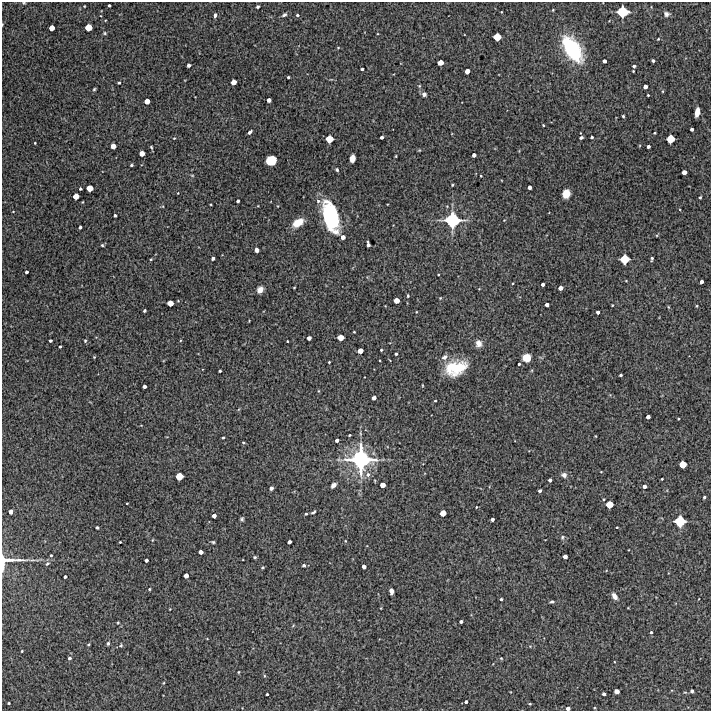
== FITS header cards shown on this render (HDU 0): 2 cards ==
NAXIS1  =                  709 /FITS: X Dimension
NAXIS2  =                  709 /FITS: Y Dimension

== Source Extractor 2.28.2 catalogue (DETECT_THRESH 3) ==
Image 709 x 709 px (HDU 0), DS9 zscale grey, 1 PNG px = 1 image px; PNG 713 x 713 px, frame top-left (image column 1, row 709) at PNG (2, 2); no overlay
Background 5430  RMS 270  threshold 803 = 3 sigma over >= 5 px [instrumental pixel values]
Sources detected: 204; all 204 listed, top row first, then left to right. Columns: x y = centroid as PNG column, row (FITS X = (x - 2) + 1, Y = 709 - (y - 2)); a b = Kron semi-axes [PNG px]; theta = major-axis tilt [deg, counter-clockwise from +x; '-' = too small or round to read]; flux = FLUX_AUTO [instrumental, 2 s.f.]
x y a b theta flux
24 3 4 3 - 1.5e+04
109 5 3 3 - 2.9e+04
84 6 3 2 - 1.1e+04
258 7 3 3 - 2.4e+04
553 10 3 3 - 1.5e+04
501 12 2 2 - 1.1e+04
623 12 8 7 - 5.6e+05
666 14 7 6 - 5.3e+04
215 15 5 3 - 3.6e+04
284 15 7 4 31 3.6e+04
297 15 4 3 - 2.5e+04
2 24 3 2 - 1.1e+04
88 27 5 5 - 2.3e+05
52 28 4 4 - 1.3e+05
105 33 4 4 - 2.0e+04
497 37 6 5 - 2.6e+05
658 39 5 3 - 1.6e+04
338 48 4 3 - 1.4e+04
572 49 24 13 -58 1.5e+06
604 61 4 3 - 5.5e+04
653 61 3 3 - 3.6e+04
440 63 5 4 - 1.5e+05
189 65 4 3 - 5.0e+04
634 66 3 3 - 3.5e+04
362 69 3 3 - 2.8e+04
467 71 4 4 - 1.1e+05
633 71 2 2 - 1.4e+04
288 77 3 3 - 2.3e+04
234 82 5 4 - 1.3e+05
119 83 3 3 - 2.3e+04
645 87 4 4 - 7.0e+04
94 89 4 3 - 2.0e+04
663 91 4 3 - 1.5e+04
424 94 6 5 - 5.2e+04
648 95 3 3 - 1.7e+04
269 100 4 4 - 7.7e+04
147 101 5 4 - 1.3e+05
697 112 8 4 80 1.8e+05
623 116 3 3 - 1.8e+04
543 125 3 2 - 1.3e+04
692 129 3 3 - 4.3e+04
250 132 5 3 - 4.6e+04
654 133 3 2 - 1.7e+04
381 137 3 3 - 4.2e+04
592 137 3 3 - 2.8e+04
174 138 4 3 - 1.2e+04
581 138 4 3 - 3.3e+04
329 139 6 5 - 2.6e+05
671 139 6 6 - 3.1e+05
35 143 3 2 - 1.4e+04
113 146 5 4 - 1.4e+05
648 146 3 3 - 4.6e+04
151 147 6 4 -60 2.1e+04
142 153 4 4 - 1.1e+05
474 155 4 4 - 6.5e+04
396 156 4 2 - 1.4e+04
352 158 6 5 - 1.5e+05
271 160 8 7 - 4.4e+05
131 165 3 3 - 2.5e+04
337 170 4 4 - 3.1e+04
684 172 4 4 - 9.8e+04
192 175 5 3 - 1.7e+04
481 176 3 2 - 1.4e+04
452 185 3 2 - 1.7e+04
529 187 4 4 - 7.3e+04
90 188 5 5 - 1.9e+05
80 189 3 3 - 2.7e+04
566 194 7 6 - 2.5e+05
76 196 5 5 - 1.6e+05
700 197 3 3 - 2.3e+04
238 201 3 3 - 3.4e+04
318 201 6 5 - 4.1e+04
13 212 3 2 - 1.0e+04
115 215 3 3 - 3.4e+04
330 216 25 12 -73 1.9e+06
453 220 13 12 - 1.0e+06
298 223 11 6 30 3.3e+05
80 227 3 3 - 4.0e+04
343 237 4 4 - 8.0e+04
368 244 5 3 - 5.6e+04
102 245 4 4 - 2.0e+04
257 250 4 4 - 6.3e+04
213 258 3 3 - 4.4e+04
151 259 4 3 - 1.6e+04
625 259 7 6 - 4.0e+05
652 259 5 3 - 2.9e+04
26 272 3 3 - 3.5e+04
626 281 4 2 - 1.1e+04
702 282 4 3 - 6.0e+04
543 284 3 3 - 4.7e+04
294 287 3 2 - 1.2e+04
560 288 4 4 - 9.1e+04
260 290 6 5 - 1.4e+05
408 296 4 3 - 1.9e+04
440 298 4 3 - 1.4e+04
397 300 5 4 - 1.5e+05
170 303 5 5 - 1.7e+05
547 305 4 3 - 6.4e+04
612 305 3 2 - 1.5e+04
696 306 4 3 - 1.5e+04
668 307 4 3 - 1.4e+04
144 311 3 3 - 2.9e+04
416 312 3 2 - 1.1e+04
598 312 3 3 - 4.8e+04
354 332 3 2 - 1.3e+04
340 337 5 5 - 1.8e+05
309 338 4 4 - 7.3e+04
50 341 3 3 - 3.1e+04
85 341 4 4 - 2.0e+04
287 341 3 2 - 1.3e+04
479 343 8 7 - 1.0e+05
60 347 3 2 - 2.5e+04
381 350 3 3 - 1.9e+04
360 351 5 4 - 1.3e+05
396 354 3 3 - 2.9e+04
94 357 4 3 - 1.5e+04
444 357 8 6 36 7.6e+04
526 358 7 7 - 2.2e+05
329 362 3 3 - 1.7e+04
519 364 3 3 - 2.5e+04
456 368 20 12 13 7.6e+05
220 371 3 3 - 2.4e+04
621 375 3 3 - 2.6e+04
144 386 4 3 - 5.4e+04
318 391 4 3 - 1.6e+04
374 398 4 4 - 7.1e+04
435 401 3 2 - 1.5e+04
648 417 4 4 - 6.9e+04
360 433 6 4 -72 2.3e+04
349 435 3 2 - 1.8e+04
596 436 4 3 - 1.2e+04
223 438 3 2 - 2.1e+04
337 440 3 3 - 5.3e+04
243 443 4 3 - 1.8e+04
361 459 21 20 - 2.0e+06
683 464 5 5 - 2.5e+05
368 474 7 6 - 6.6e+04
564 475 6 5 - 7.5e+04
179 476 6 5 - 2.6e+05
662 479 3 2 - 1.7e+04
550 480 4 3 - 4.7e+04
333 485 5 4 - 7.0e+04
382 485 4 4 - 1.2e+05
644 486 4 4 - 6.3e+04
271 488 4 3 - 4.9e+04
540 491 3 3 - 3.9e+04
704 497 3 3 - 2.7e+04
127 503 3 2 - 1.1e+04
609 504 6 5 - 2.4e+05
476 507 2 2 - 1.2e+04
11 512 4 4 - 8.7e+04
313 512 5 3 - 2.9e+04
443 513 5 5 - 1.7e+05
306 514 3 2 - 2.2e+04
214 516 4 4 - 7.5e+04
242 519 5 4 - 2.9e+04
492 519 4 3 - 5.1e+04
680 521 8 8 - 5.4e+05
97 527 3 2 - 2.2e+04
617 527 3 2 - 1.4e+04
562 537 6 5 - 3.4e+04
152 540 5 3 - 1.3e+04
345 541 3 2 - 1.3e+04
120 542 3 2 - 1.6e+04
213 542 4 3 - 2.2e+04
289 542 4 3 - 5.7e+04
201 552 4 4 - 7.6e+04
51 555 3 2 - 1.7e+04
565 556 4 4 - 8.3e+04
255 557 3 3 - 2.4e+04
146 560 3 3 - 4.5e+04
8 561 32 15 10 3.2e+05
47 564 6 4 47 3.0e+04
304 565 4 4 - 3.5e+04
262 567 3 3 - 2.5e+04
364 567 4 4 - 7.3e+04
186 576 4 4 - 9.2e+04
65 577 3 3 - 3.4e+04
149 589 3 3 - 1.9e+04
391 591 6 4 -87 6.3e+04
614 596 8 5 -57 9.2e+04
501 599 3 3 - 2.7e+04
552 602 5 4 - 3.4e+04
170 609 3 2 - 1.1e+04
118 622 3 2 - 1.5e+04
461 622 3 3 - 4.6e+04
651 632 4 3 - 2.6e+04
108 643 5 4 - 2.8e+04
88 644 3 2 - 1.8e+04
121 645 5 4 - 2.2e+04
22 651 3 2 - 1.6e+04
69 658 4 3 - 3.5e+04
501 658 4 3 - 1.5e+04
238 672 4 3 - 1.4e+04
264 676 5 3 - 1.6e+04
163 683 5 3 - 1.7e+04
616 691 4 4 - 7.3e+04
692 691 4 4 - 3.5e+04
267 694 3 3 - 2.2e+04
604 694 3 3 - 4.7e+04
466 702 3 3 - 4.0e+04
9 703 3 2 - 2.2e+04
530 704 4 3 - 1.7e+04
568 708 4 3 - 6.2e+04
At the frame edge (FLAGS 8, measured only in part): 4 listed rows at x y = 24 3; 2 24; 8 561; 568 708